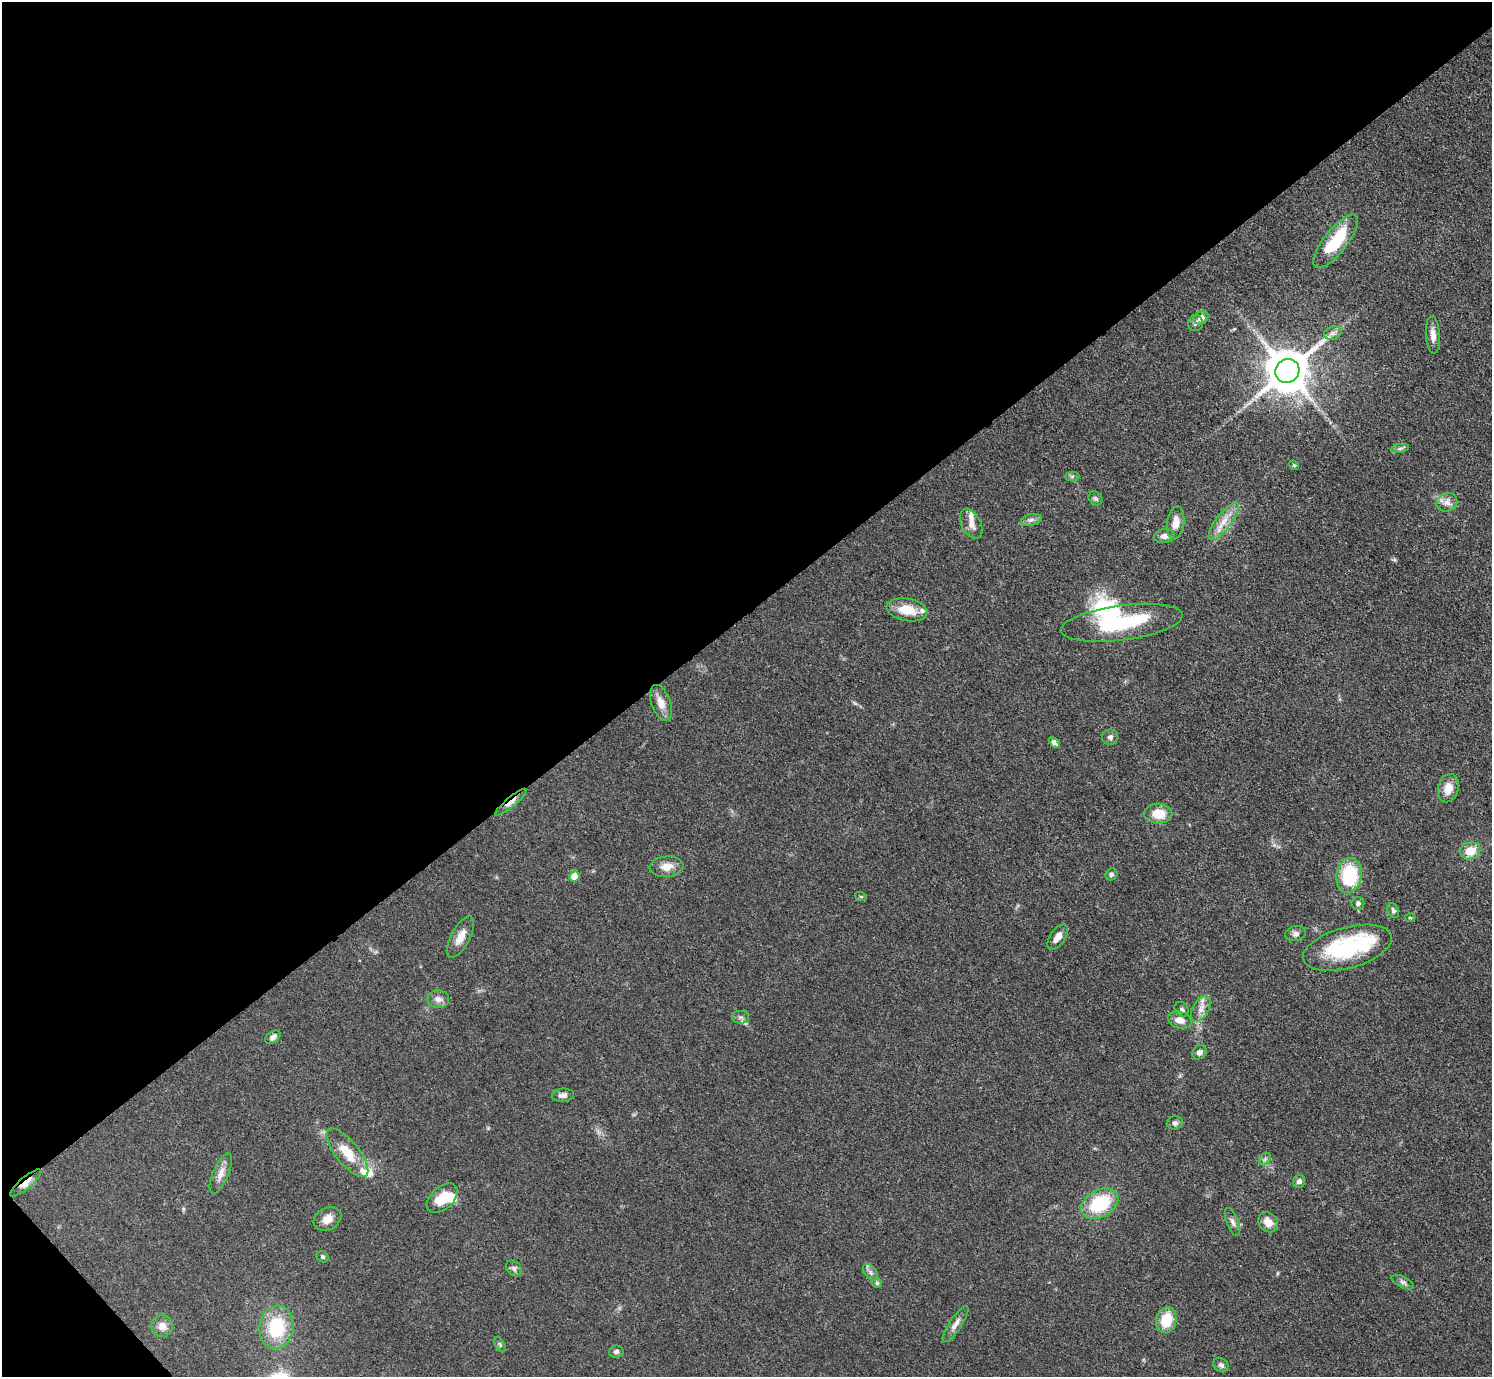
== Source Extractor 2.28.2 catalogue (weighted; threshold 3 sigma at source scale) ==
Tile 5 of 4 x 4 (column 1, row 2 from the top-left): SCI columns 8-1497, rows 3057-4431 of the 5971 x 5968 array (HDU 1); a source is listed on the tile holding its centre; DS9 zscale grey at full resolution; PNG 1494 x 1379 px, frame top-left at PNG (2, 2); each listed source drawn as its Kron ellipse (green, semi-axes under 4 px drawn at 4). Shown black and unused: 45% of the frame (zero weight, under 3 of 5 exposures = <1% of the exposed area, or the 3 px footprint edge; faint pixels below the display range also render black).
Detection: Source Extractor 2.28.2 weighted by HDU 2 'WHT'; one run over the whole footprint, this tile lists its part. Background 0.0501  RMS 0.0052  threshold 0.0233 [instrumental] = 3 sigma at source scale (4.5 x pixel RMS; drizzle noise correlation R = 1.50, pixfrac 1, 0.05/0.05 arcsec/px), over >= 5 px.
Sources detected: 75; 1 inside a brighter object's white glare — neither listed nor drawn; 6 inside a brighter listed object's ellipse — not listed separately; the other 68 listed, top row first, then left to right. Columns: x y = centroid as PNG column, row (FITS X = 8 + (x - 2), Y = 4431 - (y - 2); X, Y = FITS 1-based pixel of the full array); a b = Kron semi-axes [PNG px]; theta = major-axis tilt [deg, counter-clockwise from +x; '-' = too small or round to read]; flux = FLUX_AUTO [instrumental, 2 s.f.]
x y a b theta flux
1336 241 33 11 52 26
1201 318 7 6 - 3.5
1195 323 8 7 - 1.7
1333 333 9 6 16 2.1
1433 335 19 7 -86 4
1287 371 12 11 - 2100
1400 448 9 4 9 1.2
1294 465 5 4 - 0.67
1072 476 7 4 1 1
1095 498 7 6 - 1.1
1447 502 10 9 - 3.5
1031 520 10 5 13 1.9
1224 521 22 7 52 7.1
1176 523 16 8 81 6.2
971 524 16 9 -62 4.2
1164 536 10 7 8 2.9
907 610 20 11 -10 11
1122 623 61 17 7 47
661 703 19 9 -70 5.9
1110 737 8 7 - 1.6
1054 742 6 4 -43 2.3
1448 788 14 10 75 6.5
511 802 20 4 40 3.5
1158 814 14 10 -2 10
1470 851 10 8 18 8.6
666 867 17 10 6 5.3
1111 874 6 5 - 1.2
574 876 5 5 - 7
1349 876 17 12 82 33
861 897 6 4 -19 0.64
1358 903 6 6 - 1.8
1393 911 8 5 -67 1.1
1410 918 5 3 - 0.61
1296 934 10 7 12 1.9
460 937 23 9 62 6
1058 937 14 7 54 4.1
1347 948 46 20 15 54
438 999 11 8 -6 3
1182 1009 8 6 -46 1.5
1201 1009 14 8 60 3.6
741 1017 8 6 0 1.6
1180 1020 12 8 -15 4.7
273 1037 8 5 39 2
1199 1052 7 6 - 2.1
563 1095 11 6 5 2.2
1175 1123 8 6 9 1.6
347 1153 30 11 -51 12
1265 1159 7 5 46 1.2
221 1173 21 8 67 4.5
1299 1181 6 6 - 1.9
25 1183 19 6 40 5.1
442 1198 18 11 41 12
1100 1204 20 13 31 30
327 1219 14 11 28 4.9
1233 1222 15 6 -69 2.2
1268 1222 11 9 -46 5
323 1257 6 5 - 0.86
514 1268 9 6 -46 1.8
870 1272 9 6 -50 1.8
1403 1282 12 5 -26 1.7
877 1283 5 5 - 0.86
1166 1320 13 10 74 13
955 1324 21 6 56 3.4
162 1326 11 11 - 4.2
276 1327 22 17 83 27
500 1344 8 4 -63 0.86
616 1352 7 6 - 1.7
1221 1365 8 6 -40 1.8
Overlapping masked pixels (flux is a lower limit): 2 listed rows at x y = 511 802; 25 1183